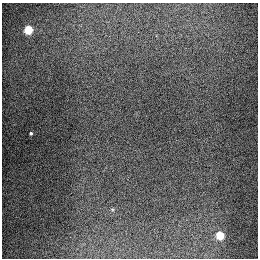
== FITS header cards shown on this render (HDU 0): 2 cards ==
NAXIS1  =                  256
NAXIS2  =                  256

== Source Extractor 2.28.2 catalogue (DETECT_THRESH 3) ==
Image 256 x 256 px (HDU 0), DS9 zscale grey, 1 PNG px = 1 image px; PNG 260 x 260 px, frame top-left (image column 1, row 256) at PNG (2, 3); no overlay
Background 1310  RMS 27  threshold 81.3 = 3 sigma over >= 5 px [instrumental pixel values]
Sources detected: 3; all 3 listed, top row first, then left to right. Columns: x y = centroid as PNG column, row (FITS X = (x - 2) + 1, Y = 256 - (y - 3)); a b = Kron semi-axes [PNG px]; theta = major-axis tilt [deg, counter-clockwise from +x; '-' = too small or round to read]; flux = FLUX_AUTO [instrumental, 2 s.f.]
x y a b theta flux
28 30 5 5 - 91000
31 133 3 3 - 2200
220 235 5 5 - 71000